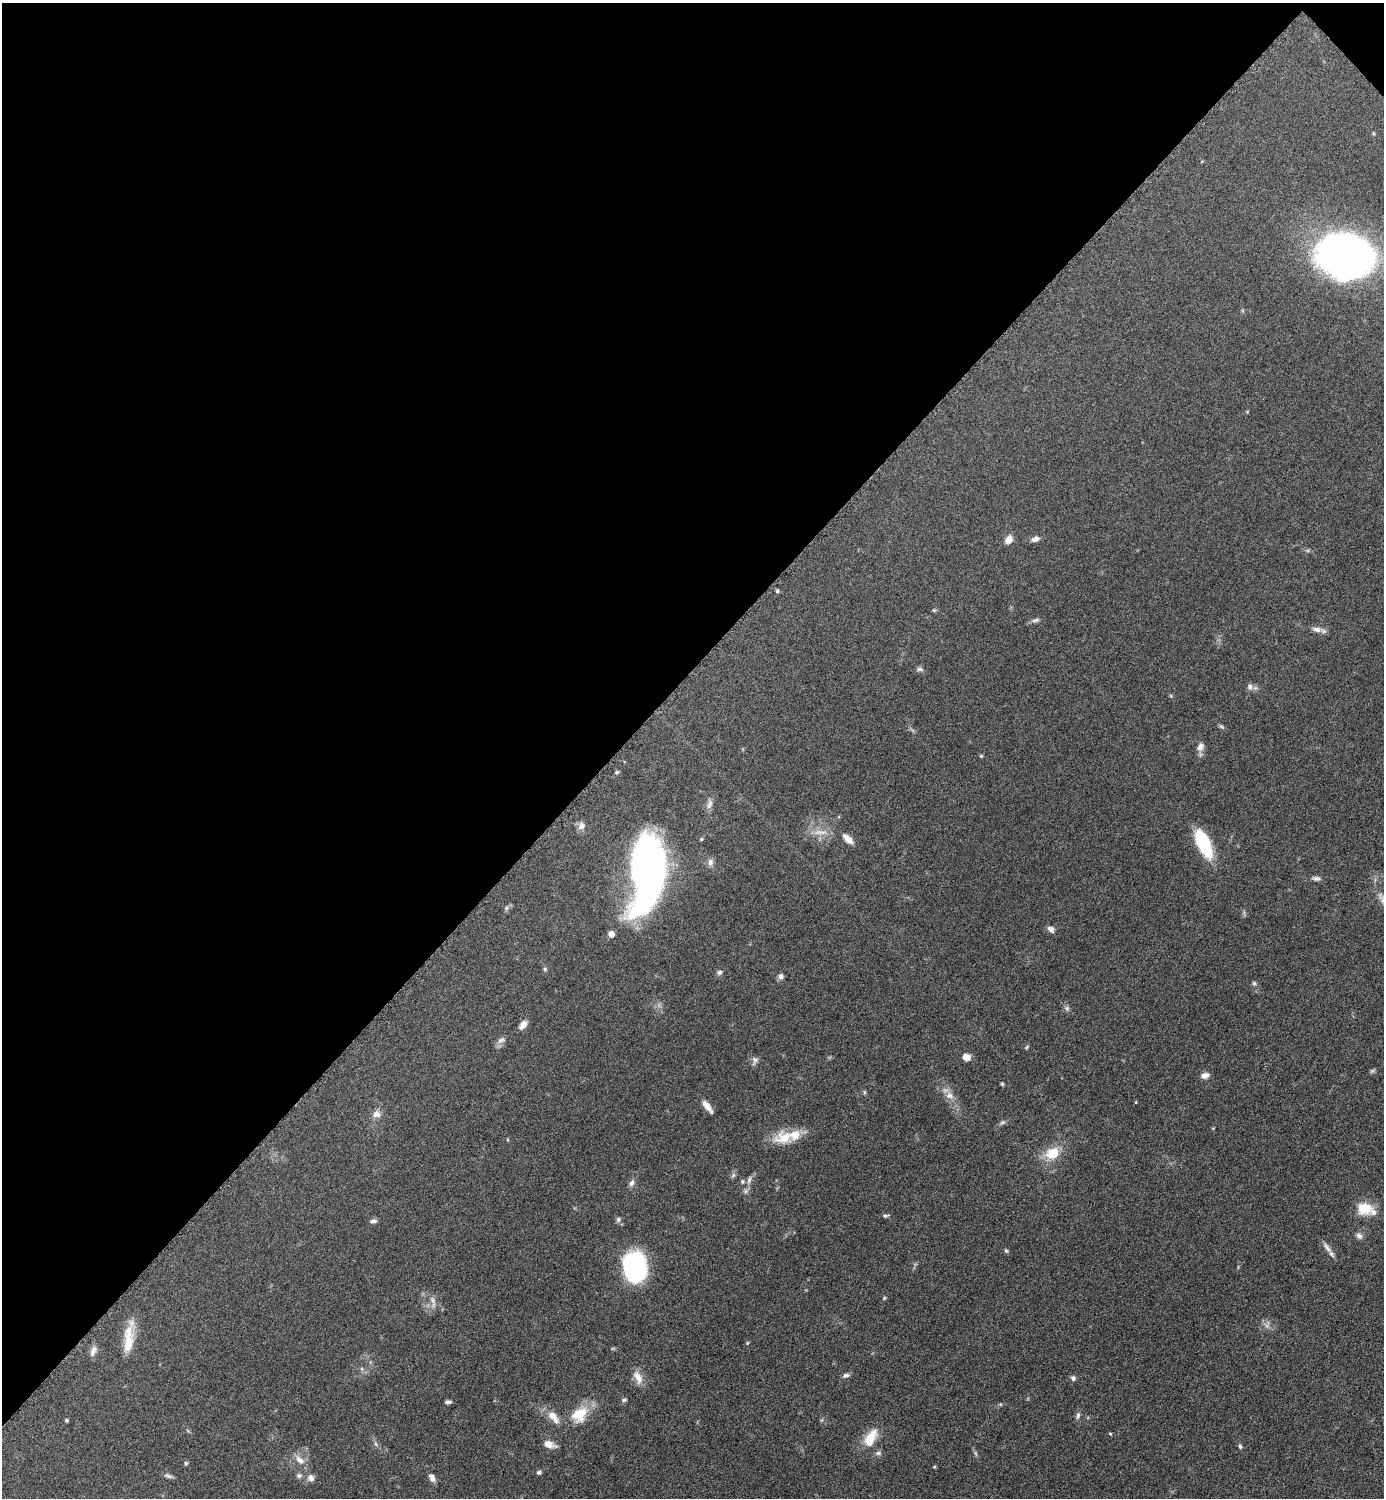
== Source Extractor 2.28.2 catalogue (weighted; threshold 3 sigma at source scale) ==
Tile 2 of 4 x 4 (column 2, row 1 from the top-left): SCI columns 1690-3071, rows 4495-5990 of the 6002 x 6002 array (HDU 1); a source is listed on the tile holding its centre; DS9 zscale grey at full resolution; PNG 1386 x 1500 px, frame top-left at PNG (2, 3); no overlay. Shown black and unused: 45% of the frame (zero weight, under 6 of 12 exposures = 1% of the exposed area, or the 3 px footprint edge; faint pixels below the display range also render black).
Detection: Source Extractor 2.28.2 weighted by HDU 2 'WHT'; one run over the whole footprint, this tile lists its part. Background 0.087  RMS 0.0038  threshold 0.0156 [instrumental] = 3 sigma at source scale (4.09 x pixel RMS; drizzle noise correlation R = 1.36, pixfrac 0.8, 0.05/0.05 arcsec/px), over >= 5 px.
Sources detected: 92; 3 too faint to see at this stretch — not listed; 4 inside a brighter listed object's ellipse — not listed separately; the other 85 listed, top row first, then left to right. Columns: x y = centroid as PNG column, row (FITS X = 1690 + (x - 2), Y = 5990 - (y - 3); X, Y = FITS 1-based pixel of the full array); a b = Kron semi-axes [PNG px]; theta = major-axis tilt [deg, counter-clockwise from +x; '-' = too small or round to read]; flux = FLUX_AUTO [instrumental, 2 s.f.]
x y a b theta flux
1346 255 39 30 -11 330
1035 539 10 6 20 1.7
1009 540 9 7 58 2.8
777 591 5 4 - 0.46
934 610 5 5 - 0.43
1036 620 11 5 13 1.1
1317 629 13 7 -9 2
919 669 8 5 -2 0.96
1250 686 9 7 -80 1.3
1221 726 7 4 -44 0.62
1200 747 10 7 51 1.9
981 756 4 4 - 0.42
617 772 6 4 27 0.49
709 804 14 7 70 1.7
582 826 10 9 - 2
820 832 22 7 -1 3.5
701 839 5 4 - 0.42
848 839 14 6 -43 3
1203 844 30 12 -65 19
710 862 10 7 77 1.5
647 872 72 30 84 160
1316 878 10 6 -3 1.1
506 908 6 4 47 0.67
1051 929 10 7 -42 1.4
611 934 5 5 - 4.6
545 969 6 5 - 0.5
719 972 7 6 - 0.94
781 976 7 6 - 1.2
1254 983 5 5 - 0.59
523 1025 11 6 50 2.1
501 1040 12 6 28 1.4
1027 1047 7 3 43 0.4
966 1057 9 7 -9 2.4
755 1060 12 8 77 1.3
1205 1075 10 6 15 1.9
1002 1084 5 4 - 0.47
864 1092 6 4 -72 0.44
949 1095 12 10 -23 2.5
1136 1102 5 3 - 0.26
707 1106 17 6 -52 2.9
376 1114 10 10 - 2
1003 1122 8 4 30 0.73
784 1137 28 17 11 8.6
1052 1153 12 9 31 9.4
733 1175 7 5 48 0.76
749 1180 12 4 70 1.3
742 1182 6 5 - 0.54
632 1183 10 7 69 1.3
1365 1208 16 13 -4 9
885 1216 9 4 2 0.68
618 1219 7 5 -90 0.85
373 1221 9 6 7 1
1359 1236 9 7 -39 1.3
1327 1247 18 6 -57 2
1006 1251 6 4 -61 0.51
635 1266 23 17 -78 56
884 1298 6 3 72 0.36
433 1300 10 6 -67 1.5
128 1331 21 15 -61 5.5
747 1343 5 3 - 0.34
93 1351 14 7 70 1.8
846 1375 9 6 14 1
638 1377 19 10 -62 3.6
1073 1378 7 6 - 0.9
624 1400 7 5 1 0.61
448 1402 8 4 3 0.9
1000 1404 5 4 - 0.41
579 1414 23 17 41 9.2
1078 1415 9 5 80 0.96
553 1416 14 10 -37 3.4
66 1420 4 3 - 0.51
1110 1434 4 3 - 0.38
870 1438 25 12 59 6.9
376 1444 6 4 -87 0.62
549 1444 15 7 -19 2.6
1240 1446 6 4 -72 0.63
878 1453 8 5 -10 0.95
299 1460 15 8 -42 2.8
186 1463 5 5 - 0.47
934 1467 5 3 - 0.32
539 1472 5 5 - 0.76
168 1476 12 5 -29 0.99
299 1476 7 6 - 1
432 1477 10 6 -61 1.9
311 1478 9 9 - 1.7